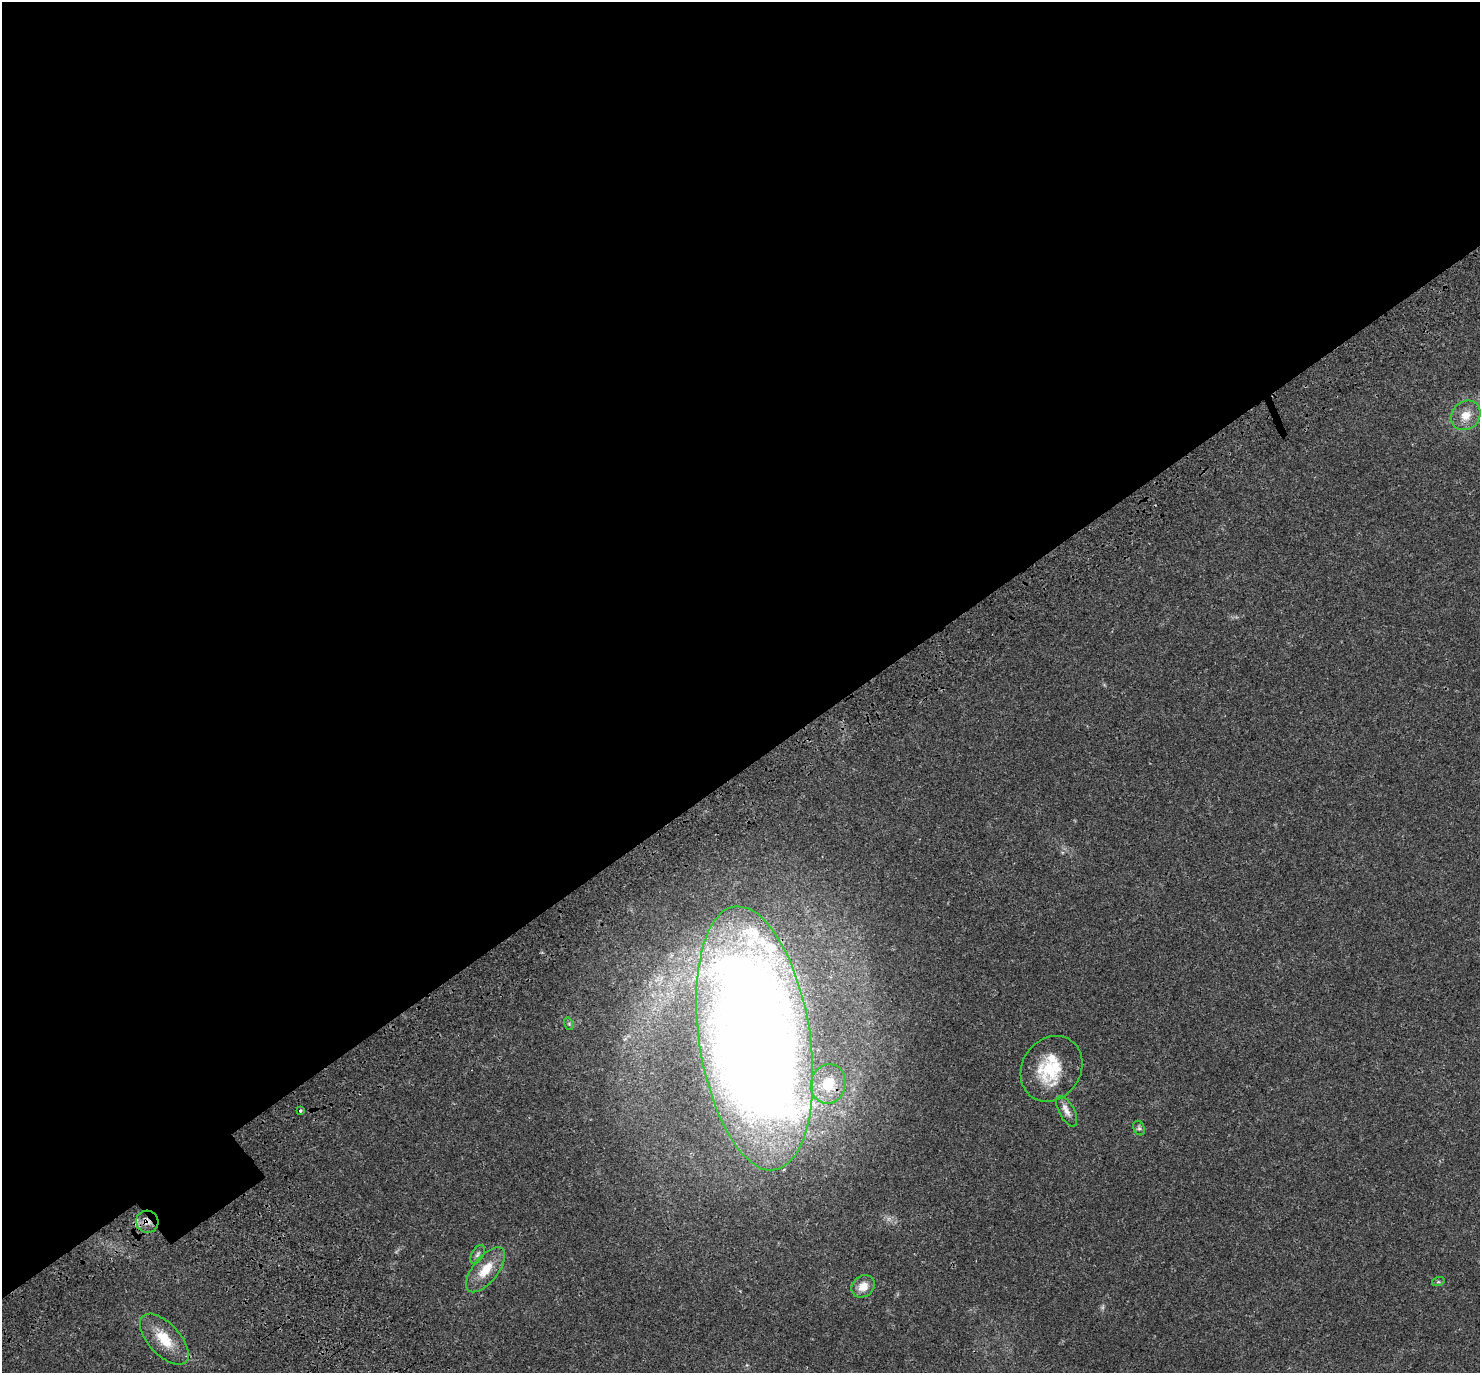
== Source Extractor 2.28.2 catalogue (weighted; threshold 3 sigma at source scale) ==
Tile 2 of 4 x 4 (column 2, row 1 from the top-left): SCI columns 1605-3082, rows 4401-5771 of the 6170 x 6120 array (HDU 1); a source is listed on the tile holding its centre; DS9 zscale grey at full resolution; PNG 1482 x 1375 px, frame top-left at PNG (2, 2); each listed source drawn as its Kron ellipse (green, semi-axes under 4 px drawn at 4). Shown black and unused: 57% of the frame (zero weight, under 3 of 4 exposures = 9% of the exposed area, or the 3 px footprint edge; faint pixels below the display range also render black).
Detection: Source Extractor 2.28.2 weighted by HDU 2 'WHT'; one run over the whole footprint, this tile lists its part. Background 0.0357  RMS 0.0036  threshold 0.0163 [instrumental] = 3 sigma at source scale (4.5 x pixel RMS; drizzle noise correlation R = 1.50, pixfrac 1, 0.0396/0.0396 arcsec/px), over >= 5 px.
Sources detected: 15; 1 inside a brighter listed object's ellipse — not listed separately; the other 14 listed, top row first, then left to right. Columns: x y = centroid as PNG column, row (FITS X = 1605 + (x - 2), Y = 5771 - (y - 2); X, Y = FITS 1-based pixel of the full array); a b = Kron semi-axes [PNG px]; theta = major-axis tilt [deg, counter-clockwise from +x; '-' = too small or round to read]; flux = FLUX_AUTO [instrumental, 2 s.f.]
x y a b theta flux
1466 415 16 13 44 5.2
569 1024 6 4 -73 0.46
755 1038 133 55 -81 810
1051 1069 34 29 56 18
828 1084 20 17 77 10
300 1111 3 3 - 0.46
1067 1111 17 7 -62 2.4
1139 1128 7 5 -68 0.69
147 1222 11 11 - 3.1
478 1254 10 5 61 1
485 1270 27 12 51 7.9
1438 1282 6 4 18 0.52
863 1286 12 10 38 4.1
164 1339 31 16 -47 10
Overlapping masked pixels (flux is a lower limit): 2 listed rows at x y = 755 1038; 147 1222